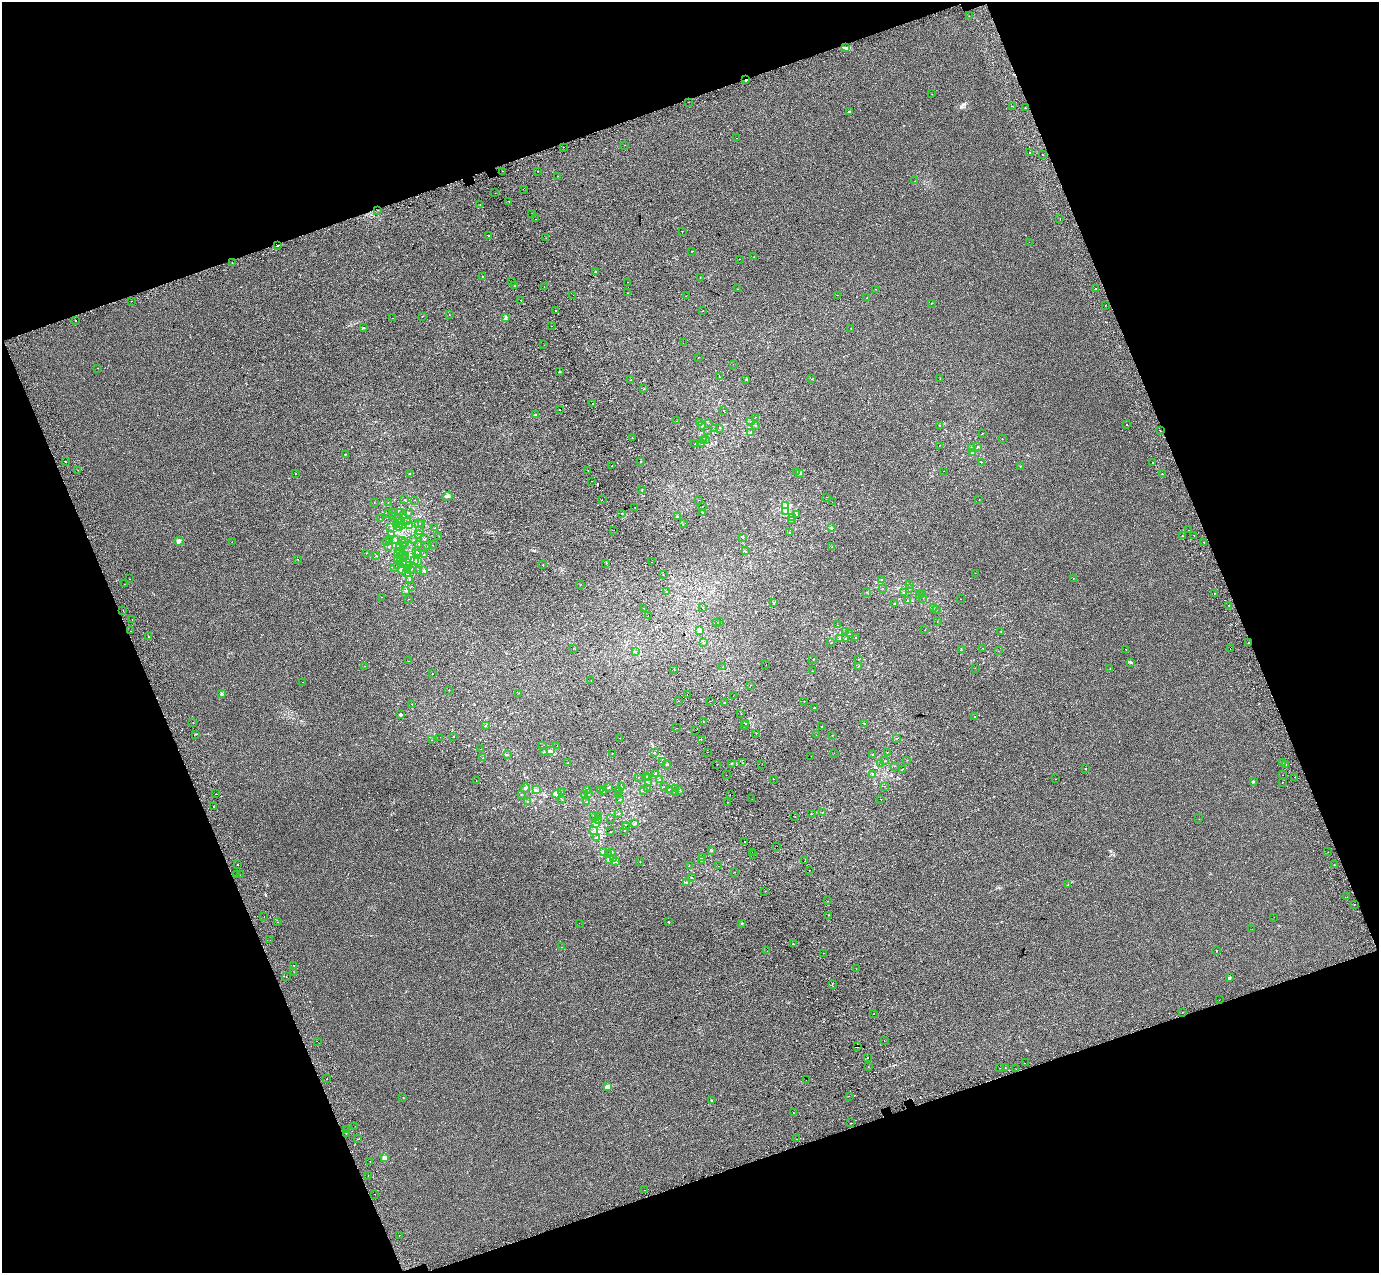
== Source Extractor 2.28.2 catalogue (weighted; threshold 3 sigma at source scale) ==
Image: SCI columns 103-5610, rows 226-5307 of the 5712 x 5475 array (HDU 1 of 3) = the unmasked area's bounding box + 8 px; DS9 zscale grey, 4 x 4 block average (1 PNG px = mean of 4 x 4 image px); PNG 1381 x 1275 px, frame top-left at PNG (2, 2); each listed source drawn as its Kron ellipse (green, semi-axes under 4 px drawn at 4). Shown black and unused: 40% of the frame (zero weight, under 2 of 3 exposures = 6% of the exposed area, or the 3 px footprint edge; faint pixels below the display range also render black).
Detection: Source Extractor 2.28.2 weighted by HDU 2 'WHT'. Background 0.00395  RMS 0.007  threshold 0.0313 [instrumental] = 3 sigma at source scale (4.5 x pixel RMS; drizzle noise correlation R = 1.50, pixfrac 1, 0.0396/0.0396 arcsec/px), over >= 5 px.
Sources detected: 583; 1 inside a brighter object's white glare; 41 cosmic-ray / hot-pixel residue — neither listed nor drawn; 14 coinciding with a brighter row at this scale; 5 inside a brighter listed object's ellipse — not listed separately; of the other 522, all 500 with FLUX_AUTO >= 0.558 (the completeness limit of this list) listed and drawn (22 fainter detections not listed), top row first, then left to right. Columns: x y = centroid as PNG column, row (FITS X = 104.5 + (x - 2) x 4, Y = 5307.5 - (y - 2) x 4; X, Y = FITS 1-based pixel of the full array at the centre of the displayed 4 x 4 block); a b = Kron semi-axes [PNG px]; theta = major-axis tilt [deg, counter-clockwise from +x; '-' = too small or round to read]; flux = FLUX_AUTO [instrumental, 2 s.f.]
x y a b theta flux
969 16 2 2 - 0.88
845 48 4 2 - 6
746 80 2 2 - 16
932 94 2 2 - 0.83
688 102 2 2 - 1.4
1012 106 2 2 - 0.89
1025 108 2 2 - 2.9
849 111 3 2 - 2.2
736 138 2 2 - 1.9
624 145 2 2 - 2
564 147 2 2 - 0.87
1029 152 2 2 - 5.6
1042 155 2 2 - 6.9
502 171 2 2 - 1
537 171 2 2 - 0.84
558 176 2 2 - 0.7
915 181 2 2 - 0.56
523 189 2 2 - 0.71
495 193 2 2 - 0.71
509 201 2 2 - 3.3
480 204 2 2 - 7.5
377 210 2 2 - 6.2
532 214 2 2 - 0.92
1060 218 2 2 - 0.67
535 219 2 2 - 0.58
682 231 2 2 - 3
488 236 2 2 - 2.1
546 238 2 2 - 4.2
1029 242 2 2 - 1.9
277 246 2 2 - 3.9
692 251 2 2 - 1.5
754 257 2 2 - 2.6
740 259 2 2 - 2.2
232 263 2 2 - 3.7
595 272 2 2 - 4.4
483 277 2 2 - 1.7
700 277 2 2 - 0.69
511 282 2 2 - 1.5
627 282 2 2 - 0.88
515 285 2 2 - 5.9
544 287 2 2 - 2.7
1096 288 2 2 - 0.82
738 289 2 2 - 4
876 289 2 2 - 1.8
627 293 2 2 - 0.65
573 295 2 2 - 1.4
837 295 2 2 - 28
686 296 2 2 - 0.65
867 298 2 2 - 1
521 300 2 2 - 150
131 301 2 2 - 0.69
931 303 2 2 - 0.67
1105 305 2 2 - 1.2
556 310 2 2 - 7.2
703 311 2 2 - 1
449 315 2 2 - 16
422 317 2 2 - 2.5
392 318 2 2 - 2.1
505 318 3 2 - 4.6
75 320 2 2 - 1.5
551 326 2 2 - 1.1
363 328 2 2 - 2.4
851 329 2 2 - 0.83
683 343 2 2 - 3.2
544 345 2 2 - 0.89
698 358 2 2 - 1
733 364 2 2 - 0.83
97 368 2 2 - 21
559 372 2 2 - 1.7
719 377 2 2 - 0.86
631 379 2 2 - 0.76
812 379 2 2 - 1.7
940 379 2 2 - 1.3
746 380 2 2 - 1.9
644 389 2 2 - 1.7
593 404 2 2 - 2.7
560 409 2 2 - 4.3
723 410 2 2 - 0.77
536 415 2 2 - 1.6
755 417 2 2 - 0.62
676 421 2 2 - 0.88
750 421 2 2 - 0.91
700 422 2 2 - 2.8
709 423 2 2 - 0.92
1127 424 2 2 - 1.8
702 425 2 2 - 0.76
756 425 2 2 - 0.96
939 425 2 2 - 0.8
715 428 2 2 - 1.4
720 428 2 2 - 1.1
707 430 2 2 - 0.8
1160 431 2 2 - 8
750 432 2 2 - 3.4
982 434 2 2 - 1.9
632 438 2 2 - 4.8
1002 439 2 2 - 1.2
704 440 2 2 - 1.4
706 440 2 2 - 1.4
702 443 2 2 - 0.94
695 444 2 2 - 0.59
940 445 2 2 - 0.74
977 446 2 2 - 2.4
972 448 2 2 - 1.4
972 452 3 2 - 4.7
345 454 2 2 - 1.5
641 461 2 2 - 0.99
65 462 2 2 - 4.7
981 462 2 2 - 0.86
1153 463 2 2 - 4.7
612 466 2 2 - 1.4
1020 466 2 2 - 0.77
78 470 2 2 - 1.1
588 470 2 2 - 1
944 471 2 2 - 0.67
797 472 3 2 - 6.5
295 473 2 2 - 0.99
409 473 2 2 - 2.1
800 473 4 2 - 5.3
1162 474 2 2 - 0.84
592 481 2 2 - 2.4
642 490 2 2 - 1.4
448 496 5 2 - 5.3
827 497 2 2 - 0.71
979 499 2 2 - 1.1
405 500 2 2 - 0.87
414 500 2 2 - 0.71
602 500 2 2 - 15
699 500 2 2 - 0.66
388 502 2 2 - 0.66
832 502 2 2 - 0.83
374 503 2 2 - 0.68
785 506 4 2 - 8.7
702 507 2 2 - 0.59
635 508 2 2 - 3.7
785 511 2 2 - 2.8
400 512 2 2 - 1.4
702 512 2 2 - 7
389 513 2 2 - 0.89
393 513 2 2 - 1.1
408 513 2 2 - 0.89
621 513 2 2 - 0.74
403 515 2 2 - 2.8
797 515 2 2 - 1.4
392 516 2 2 - 0.61
677 517 2 2 - 1.2
793 517 2 2 - 1
380 519 2 2 - 0.73
399 519 2 2 - 1.5
397 521 2 2 - 1.5
407 521 2 2 - 1.4
791 521 2 2 - 1
400 523 2 2 - 3
421 523 2 2 - 0.78
397 524 2 2 - 4.1
418 524 2 2 - 1.3
683 524 2 2 - 0.76
403 525 2 2 - 3.5
410 525 2 2 - 1.8
399 527 3 3 - 69
390 528 2 2 - 0.66
435 528 2 2 - 0.69
832 528 2 2 - 2.4
419 530 2 2 - 1.3
614 530 2 2 - 0.81
1189 530 2 2 - 3.5
790 533 2 2 - 1.7
391 534 2 2 - 0.96
419 535 2 2 - 0.99
1194 535 2 2 - 1.7
439 536 2 2 - 0.81
1182 536 2 2 - 9.7
743 537 2 2 - 1.1
425 539 2 2 - 0.79
390 540 2 2 - 1.2
395 540 2 2 - 2.4
403 540 2 2 - 0.78
413 540 2 2 - 1
179 541 5 3 - 7.2
232 542 2 2 - 0.88
387 542 2 2 - 0.81
405 542 2 2 - 1.3
1204 542 2 2 - 2.4
419 544 2 2 - 0.79
432 545 2 2 - 0.67
389 546 2 2 - 0.67
403 546 2 2 - 0.91
428 546 2 2 - 1.3
399 547 2 2 - 3.3
832 547 2 2 - 0.94
400 551 2 2 - 1.8
416 551 2 2 - 1.2
745 551 2 2 - 1
366 553 2 2 - 1
418 553 2 2 - 1
399 554 2 2 - 1.8
403 555 2 2 - 1.2
424 555 2 2 - 0.97
376 556 2 2 - 0.62
406 556 2 2 - 1.4
401 558 2 2 - 1.1
403 558 2 2 - 1.2
298 559 2 2 - 1.3
397 560 2 2 - 0.94
415 561 2 2 - 1.5
418 561 2 2 - 4.5
651 562 2 2 - 1.7
407 563 3 2 - 6.3
606 563 2 2 - 0.91
397 564 2 2 - 0.83
402 564 3 2 - 4
410 565 2 2 - 29
543 565 2 2 - 2.1
395 568 2 2 - 0.61
408 569 4 2 - 5.6
411 569 2 2 - 3.5
402 570 5 3 - 14
418 570 2 2 - 1.4
424 570 2 2 - 1.6
407 572 2 2 - 1.9
975 573 2 2 - 0.75
663 575 2 2 - 0.84
129 579 2 2 - 1
409 579 2 2 - 0.91
1073 579 2 2 - 0.6
882 580 3 2 - 2.8
124 584 2 2 - 0.83
581 584 2 2 - 1.2
909 584 2 2 - 0.65
412 586 2 2 - 0.62
882 588 2 2 - 0.7
909 588 2 2 - 1.1
406 590 2 2 - 4.4
667 592 2 2 - 2.9
866 592 2 2 - 1.2
903 593 2 2 - 1.1
1214 593 2 2 - 1.2
922 594 2 2 - 0.86
920 595 2 2 - 0.59
381 597 2 2 - 0.79
923 598 2 2 - 0.65
409 599 2 2 - 0.64
960 599 2 2 - 0.75
908 600 2 2 - 1.8
774 602 2 2 - 1.2
895 603 2 2 - 1.5
1229 605 2 2 - 1.3
703 607 2 2 - 17
933 608 2 2 - 0.88
644 609 2 2 - 4.6
937 609 2 2 - 0.68
123 610 2 2 - 1.1
648 615 2 2 - 1.2
132 619 2 2 - 3.4
717 622 2 2 - 3.2
719 622 2 2 - 1.8
937 622 2 2 - 0.64
837 625 2 2 - 0.74
925 630 2 2 - 0.7
130 631 2 2 - 1.1
699 631 3 2 - 3.9
846 631 2 2 - 2.1
1001 631 2 2 - 1
849 634 2 2 - 1.4
148 636 2 2 - 14
840 638 2 2 - 2.4
846 638 2 2 - 0.91
855 638 2 2 - 1.1
703 643 2 2 - 1.2
831 643 2 2 - 0.58
1249 643 2 2 - 4.4
983 648 2 2 - 0.78
573 649 2 2 - 0.69
1126 649 2 2 - 1.7
1230 649 2 2 - 2
961 650 2 2 - 1.4
635 651 2 2 - 1.1
998 651 2 2 - 0.6
813 659 2 2 - 0.96
858 659 2 2 - 0.76
409 661 2 2 - 2
1131 662 3 2 - 2.9
766 664 2 2 - 1.8
364 666 2 2 - 0.68
859 666 2 2 - 0.89
723 667 2 2 - 2.4
975 668 2 2 - 3.1
674 669 2 2 - 1.6
1110 669 2 2 - 0.69
812 671 2 2 - 1.5
432 674 2 2 - 0.86
591 681 2 2 - 2.3
303 682 2 2 - 0.6
750 685 2 2 - 1.4
449 690 2 2 - 0.96
519 693 2 2 - 0.63
222 694 2 2 - 22
687 695 2 2 - 1.5
733 696 2 2 - 1.4
678 701 2 2 - 3.2
710 701 2 2 - 1.4
804 701 2 2 - 0.71
724 702 2 2 - 0.88
412 704 2 2 - 0.82
814 708 2 2 - 2
741 713 2 2 - 1.4
400 715 3 2 - 3.6
975 717 2 2 - 1.4
193 722 2 2 - 2.6
703 722 2 2 - 0.68
745 724 2 2 - 13
864 724 2 2 - 5.3
485 726 2 2 - 1.3
744 726 2 2 - 1.3
822 727 2 2 - 2.9
676 728 2 2 - 0.72
696 730 2 2 - 0.65
196 734 2 2 - 1.9
756 734 2 2 - 1.2
816 735 2 2 - 0.75
832 736 2 2 - 2.4
440 737 2 2 - 0.64
453 737 2 2 - 1.1
620 738 2 2 - 1.3
897 738 2 2 - 1.3
701 739 2 2 - 1.4
432 740 2 2 - 0.81
557 745 2 2 - 0.9
542 746 2 2 - 0.76
481 749 2 2 - 0.56
544 751 2 2 - 0.73
550 751 4 3 - 8.5
707 752 2 2 - 0.68
887 752 2 2 - 1
612 753 2 2 - 0.82
654 753 2 2 - 1.1
834 753 2 2 - 0.85
873 754 2 2 - 5
507 755 2 2 - 1.9
811 756 2 2 - 7.5
483 758 2 2 - 0.9
907 760 2 2 - 0.87
662 761 2 2 - 3.3
885 761 2 2 - 1.6
568 763 2 2 - 0.99
731 763 2 2 - 1.6
743 763 2 2 - 1.2
881 763 2 2 - 1.7
1282 763 2 2 - 2.6
667 764 2 2 - 1.7
717 764 2 2 - 2.4
762 764 2 2 - 1.2
1286 764 2 2 - 1.7
894 766 2 2 - 0.64
902 769 2 2 - 1.6
1086 769 2 2 - 1.5
656 774 2 2 - 3.7
726 775 2 2 - 4.1
872 775 2 2 - 1
1283 775 2 2 - 0.74
647 776 2 2 - 1.1
638 777 2 2 - 0.96
649 777 2 2 - 1.6
1294 777 2 2 - 2.2
774 779 2 2 - 1.8
1056 779 2 2 - 0.78
659 780 2 2 - 1.9
476 781 2 2 - 0.58
1253 782 2 2 - 13
1282 782 2 2 - 6.1
648 783 2 2 - 0.99
664 786 2 2 - 0.67
884 786 2 2 - 0.61
608 787 2 2 - 1
622 787 2 2 - 0.84
525 788 4 2 - 5.1
647 788 2 2 - 1
669 789 2 2 - 2.7
675 789 2 2 - 3.4
536 790 2 2 - 3.5
587 790 2 2 - 3.3
600 790 2 2 - 0.67
619 790 2 2 - 1.4
679 790 2 2 - 0.8
643 791 2 2 - 0.62
561 792 2 2 - 1.3
604 792 2 2 - 2.1
676 792 2 2 - 1.9
216 794 2 2 - 1.1
522 794 2 2 - 1.9
557 794 5 3 - 7.9
589 794 2 2 - 0.98
585 795 2 2 - 1.8
618 795 2 2 - 0.91
730 795 2 2 - 7.1
620 799 2 2 - 0.71
752 799 2 2 - 4.3
881 799 2 2 - 5.4
562 800 2 2 - 0.81
528 802 2 2 - 1.5
587 802 2 2 - 1
728 802 2 2 - 2.5
214 807 2 2 - 2.6
823 812 2 2 - 0.66
619 813 2 2 - 4.4
811 814 2 2 - 1
593 815 2 2 - 0.91
599 817 2 2 - 1.6
795 817 2 2 - 0.7
611 818 2 2 - 0.79
1199 819 2 2 - 6.5
598 820 2 2 - 1.6
595 823 2 2 - 1.2
635 823 2 2 - 4
625 825 2 2 - 0.57
594 830 4 2 - 2.4
625 830 2 2 - 0.87
610 832 2 2 - 0.7
597 837 2 2 - 2
744 841 2 2 - 6.3
777 846 2 2 - 1.3
711 851 2 2 - 1.2
603 852 2 2 - 2.1
752 852 2 2 - 1.1
1328 852 2 2 - 2.1
612 853 2 2 - 1
608 855 3 3 - 6.5
753 855 2 2 - 2.2
702 858 2 2 - 2
610 859 4 3 - 7.9
613 859 3 3 - 7.2
616 861 2 2 - 1.1
702 861 2 2 - 1.6
804 861 2 2 - 2.6
640 862 2 2 - 0.62
237 865 2 2 - 8.7
689 865 2 2 - 0.79
1334 865 2 2 - 5.2
718 866 2 2 - 0.67
809 871 2 2 - 8.7
734 872 2 2 - 1.2
237 875 2 2 - 7.4
240 875 2 2 - 1.4
691 877 2 2 - 1.1
687 883 2 2 - 3.5
1068 885 2 2 - 1.5
765 891 2 2 - 1
1347 897 2 2 - 1.3
828 901 2 2 - 1.1
1354 904 2 2 - 11
828 915 2 2 - 1.1
264 917 2 2 - 1.9
1274 917 2 2 - 0.6
278 922 2 2 - 0.95
668 922 2 2 - 0.78
579 923 2 2 - 2.4
742 923 2 2 - 6.4
1252 929 2 2 - 1.9
270 940 2 2 - 3.2
793 944 2 2 - 1.2
561 947 2 2 - 3.3
767 951 2 2 - 8.5
1216 951 2 2 - 3.7
823 953 2 2 - 6.2
293 965 2 2 - 1.7
856 969 2 2 - 2.6
294 972 2 2 - 3.5
286 976 2 2 - 3.3
1229 978 2 2 - 17
832 984 2 2 - 0.81
1219 1000 2 2 - 0.74
1182 1012 2 2 - 1.7
874 1014 2 2 - 2.2
884 1040 2 2 - 2.9
317 1041 2 2 - 3.3
857 1047 2 2 - 1.2
868 1057 2 2 - 3.7
1025 1063 2 2 - 3.9
868 1067 2 2 - 0.85
1000 1068 2 2 - 1.8
1005 1068 2 2 - 0.69
1016 1069 2 2 - 4.5
327 1079 2 2 - 4.5
806 1080 2 2 - 0.81
607 1087 2 2 - 77
849 1096 2 2 - 0.9
403 1097 2 2 - 1.8
712 1100 2 2 - 5.8
793 1113 2 2 - 12
851 1123 2 2 - 9
355 1126 2 2 - 0.84
347 1129 2 2 - 2.1
346 1133 2 2 - 0.96
357 1139 2 2 - 3.9
796 1139 2 2 - 2.3
384 1158 2 2 - 63
370 1161 2 2 - 3.6
368 1176 2 2 - 0.69
645 1190 2 2 - 1.1
375 1194 2 2 - 0.68
399 1235 2 2 - 3
Overlapping masked pixels (flux is a lower limit): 3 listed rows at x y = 746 80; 377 210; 1249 643
Diffuse or blended objects may show on this block-average render without a row.